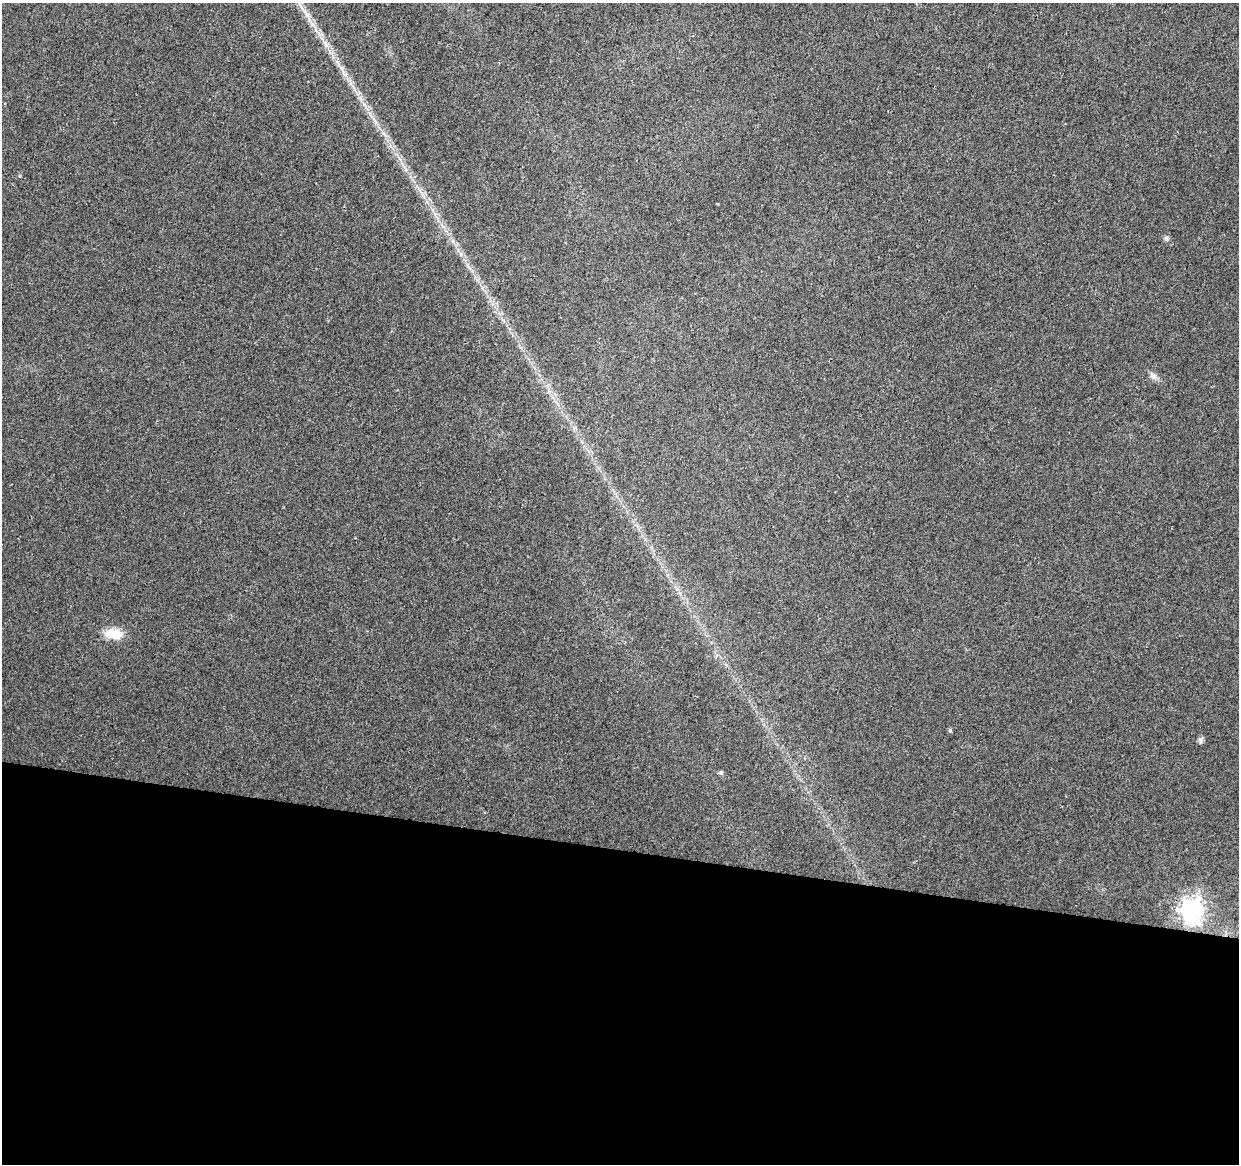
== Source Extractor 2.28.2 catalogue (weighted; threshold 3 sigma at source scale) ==
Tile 14 of 4 x 4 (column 2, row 4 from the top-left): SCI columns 1250-2486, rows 286-1447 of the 4961 x 5162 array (HDU 1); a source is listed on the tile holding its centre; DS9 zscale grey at full resolution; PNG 1241 x 1166 px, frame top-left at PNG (2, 3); no overlay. Shown black and unused: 27% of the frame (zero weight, under 2 of 3 exposures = <1% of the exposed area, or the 3 px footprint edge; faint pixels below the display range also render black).
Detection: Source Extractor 2.28.2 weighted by HDU 2 'WHT'; one run over the whole footprint, this tile lists its part. Background 0.0101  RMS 0.0057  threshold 0.0259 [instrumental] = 3 sigma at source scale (4.5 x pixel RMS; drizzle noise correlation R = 1.50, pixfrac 1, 0.0396/0.0396 arcsec/px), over >= 5 px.
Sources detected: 7; all 7 listed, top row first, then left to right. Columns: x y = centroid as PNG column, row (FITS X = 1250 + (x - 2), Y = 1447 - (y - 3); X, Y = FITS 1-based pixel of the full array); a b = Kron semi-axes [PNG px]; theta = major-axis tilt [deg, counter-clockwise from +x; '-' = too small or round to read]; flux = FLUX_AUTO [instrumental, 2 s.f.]
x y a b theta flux
1166 238 6 6 - 1.2
1153 376 11 8 -42 2.6
114 634 24 13 -6 9.5
950 730 5 5 - 0.84
1201 740 6 5 - 2.2
721 773 5 5 - 1.2
1192 910 9 9 - 320
Overlapping masked pixels (flux is a lower limit): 1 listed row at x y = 1192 910